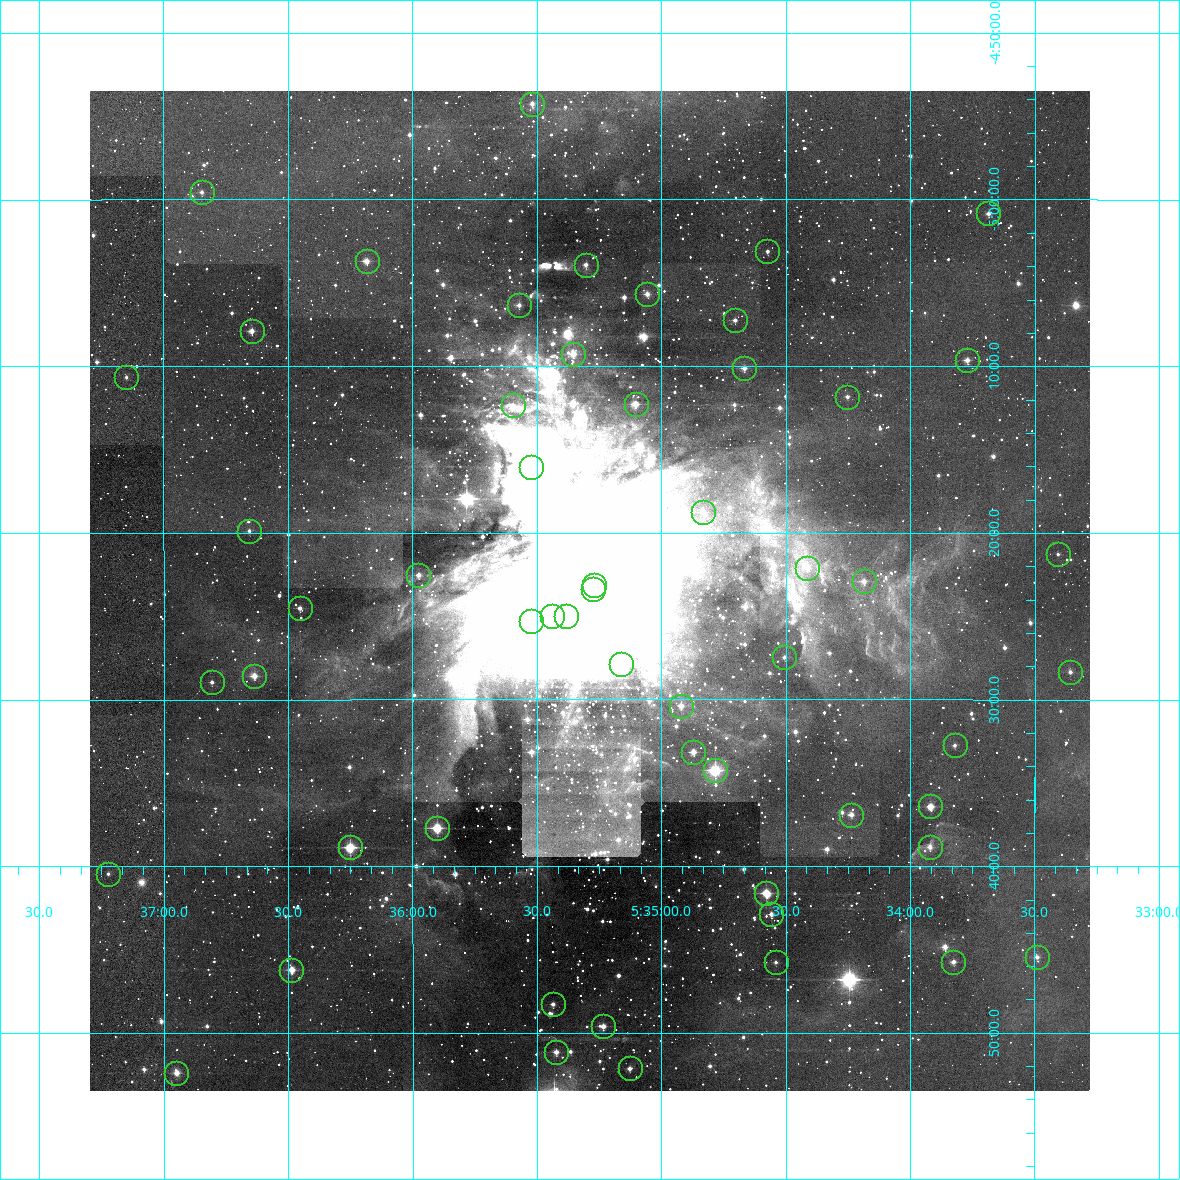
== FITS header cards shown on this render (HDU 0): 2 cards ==
NAXIS1  =                 1000 / Width of image
NAXIS2  =                 1000 / Height of image

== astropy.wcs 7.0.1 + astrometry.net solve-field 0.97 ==
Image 1000 x 1000 px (HDU 0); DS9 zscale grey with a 90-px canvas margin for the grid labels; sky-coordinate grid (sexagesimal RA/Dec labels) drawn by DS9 from the SOLVED WCS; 56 Tycho-2 reference stars matched to detected sources circled (green)
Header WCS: RA---TAN/DEC--TAN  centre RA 05:35:17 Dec -05:23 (83.82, -5.39 deg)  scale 3.6 arcsec/px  FOV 60.0' x 60.0'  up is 0 deg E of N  parity normal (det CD < 0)
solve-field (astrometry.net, Tycho-2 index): VERIFIED the header's WCS against the Tycho-2 star catalogue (verified at 4 index scales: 9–56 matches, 0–1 conflicts across passes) and refined it, rather than solving blind
Solved WCS: RA---TAN-SIP/DEC--TAN-SIP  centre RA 05:35:17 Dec -05:23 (83.82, -5.39 deg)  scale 3.6 arcsec/px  FOV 60.0' x 60.0'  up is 0 deg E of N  parity normal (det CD < 0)
The solver's refit moves the header's centre by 0.22 arcsec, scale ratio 1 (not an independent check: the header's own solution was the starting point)
Tycho-2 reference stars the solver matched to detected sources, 56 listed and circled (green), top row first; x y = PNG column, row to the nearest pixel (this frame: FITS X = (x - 90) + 1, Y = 1000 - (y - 91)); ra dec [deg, ICRS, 3 dp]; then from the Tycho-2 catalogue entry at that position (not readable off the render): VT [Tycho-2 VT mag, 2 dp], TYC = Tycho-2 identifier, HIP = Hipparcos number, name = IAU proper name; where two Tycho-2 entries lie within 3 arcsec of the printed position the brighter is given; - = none
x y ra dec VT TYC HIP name
532 104 83.880 -4.904 8.96 4774-945-1 - -
202 192 84.212 -4.993 11.16 4774-706-1 - -
988 213 83.422 -5.014 10.42 4774-457-1 - -
767 251 83.644 -5.052 10.20 4774-491-1 - -
367 261 84.046 -5.061 9.55 4774-762-1 - -
586 265 83.826 -5.065 9.33 4774-830-1 - -
647 294 83.764 -5.095 10.60 4774-868-1 - -
519 305 83.893 -5.106 9.35 4774-894-1 - -
735 320 83.676 -5.121 9.49 4774-792-1 - -
252 331 84.161 -5.131 9.25 4774-780-1 - -
573 354 83.839 -5.154 10.33 4774-877-1 - -
967 360 83.443 -5.161 9.67 4774-884-1 - -
744 368 83.667 -5.169 10.95 4774-883-1 - -
126 377 84.287 -5.178 11.81 4774-768-1 - -
847 397 83.563 -5.197 10.75 4774-841-1 - -
636 404 83.776 -5.204 7.81 4774-915-1 - -
513 405 83.899 -5.206 9.93 4774-829-1 - -
531 467 83.881 -5.267 6.87 4774-906-1 26258 -
703 512 83.708 -5.312 10.32 4774-810-1 - -
249 531 84.164 -5.331 10.83 4774-799-1 - -
1058 554 83.352 -5.355 11.63 4774-876-1 - -
807 568 83.604 -5.368 10.89 4774-818-2 - -
418 575 83.994 -5.375 9.06 4774-867-1 - -
864 581 83.546 -5.382 10.28 4774-846-1 - -
594 585 83.817 -5.385 7.49 4774-954-1 26220 -
593 589 83.819 -5.390 5.06 4774-931-1 26221 -
300 608 84.113 -5.409 9.17 4774-855-1 - -
552 616 83.860 -5.417 6.19 4774-934-1 - -
566 616 83.845 -5.416 5.03 4774-933-1 26235 -
531 621 83.881 -5.421 8.46 4774-935-1 - -
784 657 83.626 -5.458 11.02 4774-828-1 - -
621 664 83.791 -5.465 8.45 4774-849-1 - -
1070 672 83.339 -5.472 11.04 4774-874-1 - -
254 676 84.159 -5.476 10.77 4774-873-1 - -
212 682 84.202 -5.483 10.98 4774-806-1 - -
681 706 83.730 -5.506 9.03 4774-823-1 - -
955 745 83.455 -5.546 10.93 4774-913-1 - -
693 752 83.718 -5.552 10.31 4774-878-1 - -
715 770 83.696 -5.571 8.07 4774-809-1 - -
930 806 83.480 -5.607 8.83 4774-850-1 - -
851 815 83.559 -5.615 10.30 4774-837-1 - -
437 828 83.975 -5.628 7.32 4778-1369-1 - -
350 847 84.063 -5.648 6.51 4778-1378-1 26314 -
930 847 83.480 -5.647 10.11 4778-1380-1 - -
108 874 84.306 -5.674 11.19 4778-1056-1 - -
766 893 83.645 -5.694 9.35 4778-1325-1 - -
771 914 83.640 -5.715 9.37 4778-1368-1 - -
1037 957 83.373 -5.757 10.77 4778-1355-1 - -
776 962 83.635 -5.763 10.44 4778-1365-1 - -
953 962 83.456 -5.762 10.76 4778-1384-1 - -
291 970 84.122 -5.770 8.64 4778-1069-1 - -
553 1004 83.859 -5.805 10.01 4778-1333-1 - -
603 1026 83.808 -5.827 8.43 4778-1364-1 - -
556 1052 83.856 -5.852 9.94 4778-1372-1 - -
630 1068 83.782 -5.869 9.11 4778-1381-1 - -
176 1073 84.237 -5.873 9.58 4778-1063-1 - -